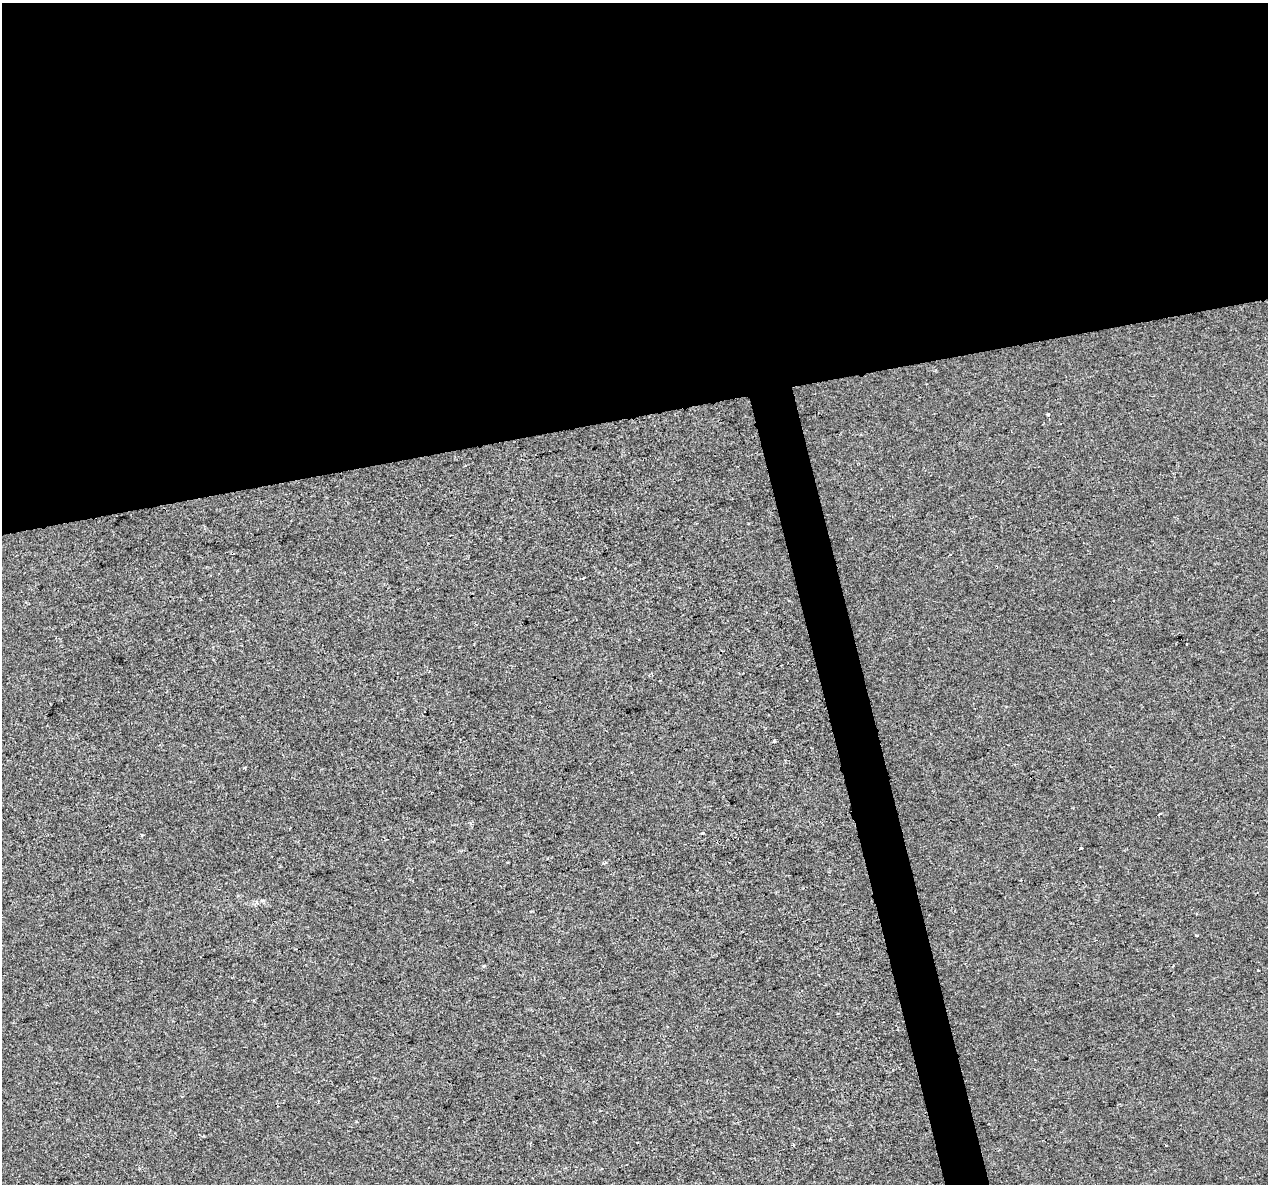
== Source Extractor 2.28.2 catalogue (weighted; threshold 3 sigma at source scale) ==
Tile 2 of 4 x 4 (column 2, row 1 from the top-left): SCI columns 1267-2532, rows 3636-4817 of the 5063 x 4856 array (HDU 1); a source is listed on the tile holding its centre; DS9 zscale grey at full resolution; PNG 1270 x 1186 px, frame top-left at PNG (2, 3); no overlay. Shown black and unused: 37% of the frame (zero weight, under 2 of 3 exposures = <1% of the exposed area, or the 3 px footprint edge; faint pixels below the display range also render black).
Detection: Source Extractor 2.28.2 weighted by HDU 2 'WHT'; one run over the whole footprint, this tile lists its part. Background -8.11e-05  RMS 0.0042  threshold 0.0191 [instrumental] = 3 sigma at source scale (4.5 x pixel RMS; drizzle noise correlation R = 1.50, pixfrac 1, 0.0396/0.0396 arcsec/px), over >= 5 px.
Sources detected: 11; all 11 listed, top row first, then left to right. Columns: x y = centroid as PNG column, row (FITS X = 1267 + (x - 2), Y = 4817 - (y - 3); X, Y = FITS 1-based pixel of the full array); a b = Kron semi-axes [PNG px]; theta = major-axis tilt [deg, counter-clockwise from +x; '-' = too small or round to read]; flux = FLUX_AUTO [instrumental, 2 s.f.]
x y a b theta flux
1048 414 3 3 - 1.9
1186 644 3 2 - 0.38
774 741 4 3 - 0.6
245 768 3 2 - 0.61
1160 814 3 2 - 0.89
702 833 3 3 - 1.1
142 835 3 3 - 0.88
1081 848 3 3 - 1
1198 935 4 2 - 0.49
484 966 5 3 - 0.39
793 1145 3 3 - 0.48